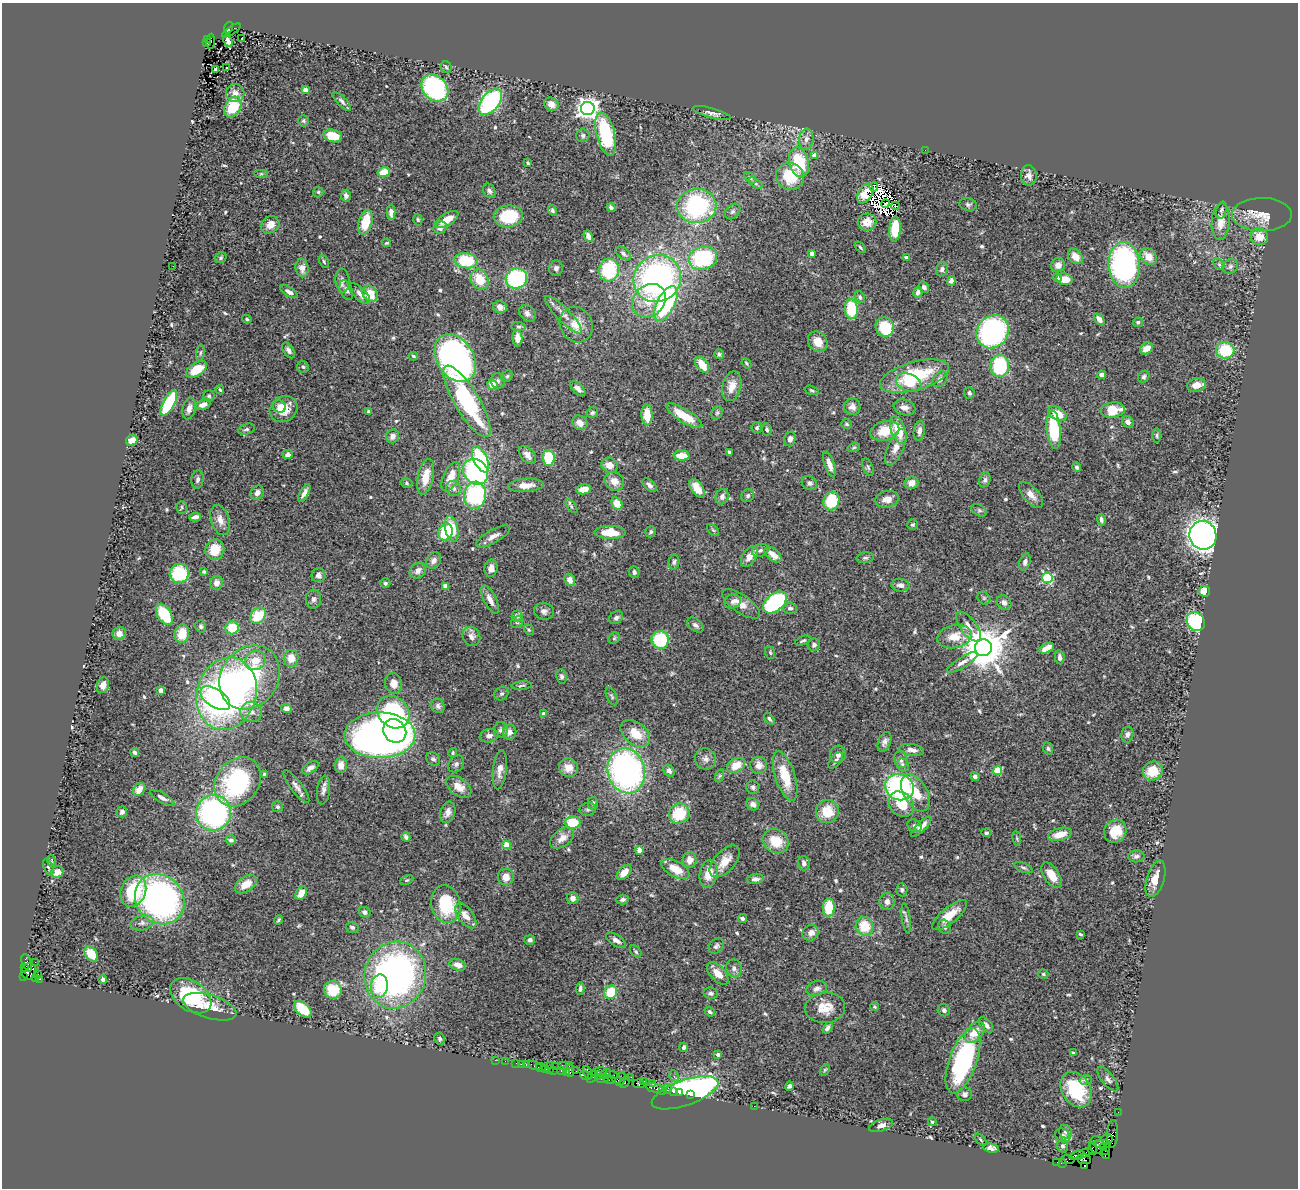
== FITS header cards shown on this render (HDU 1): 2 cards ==
NAXIS1  =                 1296
NAXIS2  =                 1186

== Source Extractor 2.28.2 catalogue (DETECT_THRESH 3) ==
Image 1296 x 1186 px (HDU 1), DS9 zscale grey, 1 PNG px = 1 image px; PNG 1300 x 1190 px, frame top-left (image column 1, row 1186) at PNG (2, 3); each listed source drawn as its Kron ellipse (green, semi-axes under 4 px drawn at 4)
Background 1.24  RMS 0.039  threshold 0.117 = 3 sigma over >= 5 px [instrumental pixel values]
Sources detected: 579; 4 with non-positive FLUX_AUTO (blend fragments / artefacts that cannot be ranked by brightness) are neither listed nor drawn; of the other 575, the 500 brightest by FLUX_AUTO listed and drawn (75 fainter detections omitted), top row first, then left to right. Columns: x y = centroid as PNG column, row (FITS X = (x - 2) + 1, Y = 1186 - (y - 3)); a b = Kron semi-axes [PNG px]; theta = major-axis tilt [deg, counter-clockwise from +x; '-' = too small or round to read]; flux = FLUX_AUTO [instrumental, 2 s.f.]
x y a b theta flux
228 27 6 3 71 310
231 30 11 3 33 220
241 38 3 2 - 4
207 39 3 3 - 120
211 41 7 3 86 130
228 41 7 4 -65 13
207 42 3 3 - 180
446 67 6 5 - 4.4
226 68 3 3 - 44
215 69 4 3 - 6
435 88 15 11 -44 370
305 90 4 4 - 24
235 93 9 9 - 17
342 101 12 4 -46 8.6
490 102 15 9 51 380
551 104 7 6 - 19
233 107 11 7 61 85
588 108 7 6 - 2100
712 113 20 5 -14 12
303 121 6 5 - 4.4
606 134 22 9 -75 220
583 135 7 6 - 6.2
333 136 9 6 -16 71
806 139 10 7 82 14
925 150 2 2 - 10
814 155 4 4 - 18
799 162 15 9 -75 120
528 163 4 3 - 4.5
384 172 6 4 17 54
261 174 7 4 0 4
1029 175 10 8 -86 13
790 176 14 13 - 100
750 178 7 4 -37 5
756 183 8 4 -36 5.3
874 187 5 2 - 4.3
489 191 7 5 -60 11
318 192 5 5 - 4.8
865 193 11 7 58 25
346 196 6 5 - 9.8
885 203 4 2 - 6.7
968 204 9 6 -14 5.9
697 206 20 17 2 350
896 206 4 2 - 7.2
611 207 5 3 - 7.9
552 210 6 4 -60 5.4
1221 210 9 5 73 6.3
733 211 9 6 45 7.2
391 212 7 4 89 14
1262 215 30 16 0 54
508 216 15 11 6 130
447 219 13 6 31 37
418 220 6 4 -74 3.9
1221 221 18 9 85 35
365 222 13 6 76 77
867 222 9 8 - 32
270 225 10 8 37 29
440 227 7 6 - 15
895 229 12 5 87 100
588 236 6 4 -62 15
1259 237 9 8 - 40
387 243 4 3 - 4.2
860 247 7 3 -45 3.9
623 253 9 5 -37 6.9
812 253 4 4 - 22
1075 256 9 6 -49 26
906 257 4 3 - 8.9
1148 257 9 7 -47 34
221 258 6 5 - 4.9
703 258 14 11 19 240
324 261 7 4 -63 4.2
466 261 12 7 -8 110
1219 264 6 4 -45 5
1058 265 7 7 - 18
1124 265 23 15 -86 570
173 266 2 2 - 5.2
1230 266 8 7 - 6.8
302 268 9 6 -82 16
556 268 8 7 - 7.4
942 269 7 6 - 7.5
609 270 11 10 - 150
516 278 11 10 - 240
657 278 24 23 - 760
1057 278 4 4 - 5.2
480 279 10 8 -58 63
1064 279 8 6 -13 32
342 280 12 7 -86 12
951 281 5 4 - 12
924 287 6 4 -54 7.7
346 290 10 6 -68 9.6
289 292 9 4 -31 12
918 292 5 4 - 9
360 294 14 6 -45 15
370 294 8 7 - 45
860 297 6 4 -64 5.4
649 301 18 15 42 69
666 303 19 8 63 330
500 307 7 6 - 18
851 309 10 6 -86 100
527 313 9 7 -49 11
563 315 25 7 -46 26
247 319 5 4 - 3.9
1099 319 6 4 -52 17
1138 322 5 4 - 5.7
576 325 18 16 -63 45
519 327 7 4 -6 4.2
885 327 10 9 - 120
993 332 17 15 51 410
517 338 8 5 -88 22
818 342 11 9 -49 35
1146 348 7 5 40 24
288 350 9 5 -56 10
1225 350 9 8 - 110
200 353 8 3 84 4.1
719 354 5 4 - 4.9
413 356 4 3 - 3.7
455 358 26 18 -58 1100
746 363 5 3 - 3.8
702 365 9 5 -53 47
1000 366 11 9 87 190
303 367 6 5 - 5.3
196 369 12 6 32 62
1101 375 4 4 - 11
507 376 6 5 - 4.1
915 376 36 14 15 170
1144 377 6 5 - 7.2
940 379 8 6 48 9.6
498 381 7 7 - 8.3
909 383 13 8 -20 43
493 385 5 5 - 30
1196 385 9 7 11 29
732 386 15 9 75 31
578 389 9 5 -45 11
220 390 5 3 - 3.7
812 390 7 4 -18 4
969 393 6 5 - 6.2
209 396 5 5 - 4.9
467 401 41 12 -59 320
169 403 14 5 61 240
203 405 7 5 24 17
279 406 6 6 - 11
852 407 8 8 - 15
904 407 11 7 -17 16
189 408 11 6 78 16
284 409 14 12 33 48
1113 410 12 7 7 64
369 412 4 3 - 6.1
592 413 6 5 - 5.2
717 413 7 5 67 4.8
1057 414 10 6 -27 47
647 415 10 5 -89 49
684 416 20 6 -31 69
1128 422 6 5 - 13
580 423 8 7 - 20
847 424 5 4 - 4.4
757 428 5 5 - 5.9
246 429 8 5 16 6.9
767 429 6 5 - 4.5
898 430 15 7 -69 56
1054 430 19 7 -84 160
885 431 15 9 15 57
919 431 10 5 82 13
393 436 7 6 - 13
1157 436 7 3 -90 4.4
790 439 7 5 75 11
132 440 6 5 - 24
854 447 6 4 18 4
896 447 20 8 66 25
729 452 4 3 - 5.1
287 454 5 4 - 12
527 455 10 6 -49 16
681 455 8 5 -3 42
549 458 8 6 -85 100
480 459 14 6 -64 220
829 464 13 5 -71 17
609 465 8 7 - 25
868 467 9 5 -66 5.4
1077 467 5 4 - 6.4
476 472 14 11 -50 360
426 477 18 8 78 44
451 477 16 7 66 43
197 479 9 6 83 8.2
985 480 7 5 71 6.8
614 481 10 9 - 26
406 483 6 4 -17 4.3
809 483 8 6 -28 8.7
911 483 7 6 - 19
526 485 18 6 4 29
649 485 8 5 -42 9.2
454 488 8 7 - 11
697 488 10 6 -58 31
583 489 7 5 8 26
257 493 7 6 - 12
304 493 10 4 62 13
475 495 14 11 82 290
1031 495 16 7 -48 20
748 496 7 6 - 6.3
722 497 8 6 67 11
887 499 12 8 11 22
831 501 9 8 - 97
617 504 6 5 - 39
571 506 8 4 -53 4.7
182 507 6 5 - 4.6
979 510 8 5 -30 5.9
195 517 6 4 13 12
220 520 15 9 -72 23
1101 520 6 4 -76 8.1
912 525 5 5 - 4.2
452 529 13 6 -77 72
713 530 7 4 -44 4.1
445 532 8 7 - 100
610 532 15 6 -1 56
651 532 6 5 - 5.1
1203 535 14 13 - 1500
493 536 19 6 30 17
215 550 10 9 - 59
760 550 8 6 20 8.7
773 555 10 6 -42 27
749 557 11 6 58 23
865 558 8 5 8 5.9
434 560 9 7 51 13
674 562 7 5 80 6.8
1025 562 9 5 73 8.1
491 568 9 6 83 16
418 571 9 7 44 15
204 572 4 3 - 4.2
634 572 6 5 - 7.6
179 573 10 9 - 130
318 575 7 7 - 15
1047 578 5 5 - 300
570 580 6 5 - 22
216 583 7 6 - 17
385 583 5 5 - 4.7
900 585 9 6 -7 14
445 586 4 4 - 36
1204 591 6 5 - 54
984 598 7 6 - 6.2
313 599 9 7 89 9.5
490 600 15 6 -63 20
733 601 8 7 - 9.2
775 602 14 8 39 280
1004 602 8 6 -38 12
741 604 22 9 -35 30
790 608 7 5 0 7.2
544 611 10 8 -9 11
164 614 11 7 -59 110
258 616 9 7 44 86
517 616 5 5 - 17
616 618 7 6 - 7.9
1196 621 10 8 -52 200
517 622 6 5 - 5.7
695 625 9 6 -38 8.9
201 626 6 5 - 6.1
968 626 17 8 -53 22
232 628 7 6 - 60
529 630 5 4 - 3.9
119 634 7 6 - 16
182 634 9 7 79 51
471 636 10 8 -59 14
954 637 17 11 13 45
614 638 6 5 - 4.2
660 640 9 8 - 130
803 641 8 3 21 4.5
814 645 6 5 - 6.3
983 648 8 8 - 10000
1047 648 8 4 27 29
770 653 6 4 -70 3.8
1060 657 7 4 -82 9.3
291 658 8 7 - 32
255 661 11 9 26 45
962 662 17 5 32 15
562 676 7 5 -82 7.1
249 677 34 28 55 420
393 684 10 8 -79 23
103 685 8 6 72 18
522 686 10 3 5 4
160 690 4 3 - 21
227 694 37 29 73 1100
501 694 7 6 - 5.7
612 696 9 5 -65 5.2
215 698 17 9 -33 130
438 706 7 6 - 8.2
286 708 5 4 - 18
251 712 10 10 - 22
393 712 18 15 -44 310
544 713 3 3 - 8
769 719 6 4 -50 5.1
501 730 8 7 - 8.7
395 731 12 11 - 520
510 732 8 6 84 13
635 733 17 11 -39 52
1127 734 8 6 77 8.7
380 735 35 23 0 1800
489 736 9 6 9 10
884 742 10 6 67 11
1048 749 6 5 - 5.4
912 750 12 5 -9 15
135 752 4 4 - 5.6
453 753 5 4 - 3.8
838 754 9 7 72 13
433 759 7 6 - 7.3
706 759 11 10 - 15
835 760 9 5 51 7.1
901 760 8 6 -72 12
456 764 9 7 53 8
341 765 8 6 86 20
736 765 9 7 29 44
759 765 8 8 - 19
903 765 7 6 - 6.6
310 768 9 5 32 12
569 768 10 9 - 33
500 770 19 7 84 23
626 771 22 18 -77 880
669 771 6 5 - 10
998 771 4 4 - 110
1153 771 10 9 - 56
265 774 4 3 - 6.1
719 776 7 4 70 4.8
785 776 26 10 -72 78
975 777 4 4 - 7.8
238 782 26 21 53 300
296 786 20 5 -53 14
459 787 14 8 -37 30
753 787 7 6 - 6.7
899 787 14 13 - 420
139 789 7 5 51 25
323 790 14 6 83 12
915 793 20 12 -60 60
162 798 13 5 -28 12
593 803 7 5 -89 6.5
753 804 7 6 - 12
901 804 14 11 -44 57
277 807 5 5 - 4.9
588 809 8 6 9 6.9
122 812 5 5 - 8.5
448 812 11 7 74 17
827 812 11 11 - 67
214 813 18 17 - 570
679 814 10 9 - 96
573 822 7 6 - 98
915 826 7 6 - 8.1
921 827 14 4 45 17
1115 831 12 11 - 64
986 833 5 4 - 5.8
1060 834 12 6 15 40
406 837 4 4 - 8
562 838 13 8 38 26
1017 838 7 3 -81 3.7
231 840 5 4 - 8.9
776 841 13 11 -32 60
507 845 4 4 - 77
639 850 4 4 - 36
1136 856 8 6 5 8
690 860 8 7 - 18
51 861 6 4 -72 3.9
725 861 19 10 48 38
804 863 7 6 - 11
48 867 8 4 -68 5.4
1023 868 10 4 -23 5.8
675 869 15 8 -29 50
57 872 6 5 - 25
624 872 9 5 48 25
709 874 14 8 78 36
1052 875 14 7 -57 37
506 877 8 8 - 25
755 879 8 5 7 9.6
1155 879 19 8 73 37
407 880 7 4 24 3.7
246 884 12 7 34 40
902 890 6 5 - 6.3
133 891 16 12 66 150
301 893 7 5 56 34
573 898 6 6 - 14
160 899 26 23 -47 840
622 899 6 5 - 7.4
887 902 8 7 - 13
446 904 19 14 -78 130
829 908 9 6 87 80
365 912 6 5 - 7.2
950 915 21 8 39 51
466 916 14 7 -53 25
742 919 4 4 - 6.3
906 919 15 4 -82 8.2
279 920 5 3 - 3.8
142 923 12 7 14 13
864 926 9 9 - 70
352 927 6 5 - 6.8
945 927 7 6 - 9.2
811 933 8 7 - 17
1080 934 4 3 - 3.7
530 940 5 5 - 7.4
616 940 11 5 -32 12
716 946 8 6 46 7.3
636 952 7 5 -51 4.8
91 954 8 5 -52 54
35 962 2 2 - 35
27 963 9 4 -71 230
458 965 8 5 -17 22
25 968 4 3 - 180
734 968 9 7 -74 11
29 971 8 7 - 1900
718 973 14 7 -47 34
38 974 2 2 - 21
1043 974 5 4 - 3.7
395 975 34 30 74 990
24 977 4 3 - 82
36 979 3 3 - 63
40 979 3 2 - 100
103 979 4 3 - 5.1
379 986 11 8 81 93
580 988 6 3 85 6.4
817 988 10 7 15 11
333 990 9 8 - 86
611 992 7 6 - 81
711 993 7 5 -11 6.4
191 996 23 14 -34 180
210 1007 27 11 -17 47
875 1007 5 4 - 4.1
825 1008 20 15 5 43
303 1009 10 6 -41 91
944 1010 6 6 - 8.3
710 1012 5 4 - 5.1
986 1025 9 5 -48 12
828 1028 6 4 56 7.3
975 1032 12 8 48 46
440 1039 6 5 - 5.4
684 1047 5 4 - 5.7
1073 1053 3 3 - 3.8
718 1054 4 3 - 8
495 1060 2 2 - 7.9
505 1061 2 2 - 13
963 1061 34 14 70 400
516 1063 2 2 - 33
521 1064 2 2 - 18
527 1065 3 3 - 110
535 1065 7 3 -15 57
551 1065 3 2 - 64
562 1065 2 2 - 48
569 1066 2 2 - 95
541 1067 5 3 - 200
555 1067 3 2 - 90
546 1069 3 2 - 100
550 1069 3 3 - 66
553 1070 2 2 - 84
561 1070 3 3 - 120
570 1070 6 2 90 120
825 1070 6 4 59 3.9
576 1071 2 2 - 49
567 1072 3 2 - 82
599 1072 8 3 9 380
588 1073 7 3 -62 180
605 1074 6 3 35 130
599 1075 4 4 - 190
586 1076 6 2 -19 200
674 1076 6 4 -63 5.3
592 1077 7 3 45 41
631 1077 2 2 - 24
615 1078 7 3 -53 320
602 1079 6 2 -7 280
610 1079 6 3 -13 220
620 1079 7 4 67 300
1108 1079 14 6 -51 11
1086 1080 6 4 15 4.6
644 1081 3 3 - 140
625 1082 6 3 58 130
652 1083 3 2 - 53
639 1084 6 4 -7 130
789 1086 5 4 - 5.6
654 1088 8 3 -13 210
668 1089 5 2 - 140
662 1090 3 2 - 42
1076 1090 19 14 -58 130
673 1092 3 2 - 30
679 1093 3 2 - 150
685 1093 35 12 19 870
965 1094 7 7 - 8.6
691 1095 3 3 - 130
754 1106 2 2 - 8.8
1118 1112 2 2 - 26
932 1122 4 3 - 3.9
881 1125 12 5 19 15
1066 1132 7 6 - 6.9
1113 1134 14 5 86 260
1063 1136 8 6 -36 10
1107 1139 6 5 - 690
981 1140 7 3 -47 3.6
1102 1144 9 3 -5 640
1097 1145 9 7 -74 400
1063 1146 6 5 - 7.5
1103 1147 4 3 - 600
991 1148 8 4 -9 9.5
1093 1149 6 3 83 66
1106 1150 3 3 - 290
1081 1154 11 3 17 1100
1105 1154 5 3 - 120
1077 1155 7 4 20 550
1084 1159 7 5 -4 1300
1067 1160 7 4 -2 53
1057 1162 2 2 - 16
1062 1163 4 2 - 58
1085 1165 3 3 - 91
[75 fainter detections neither listed nor drawn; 4 non-positive-flux detections neither listed nor drawn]